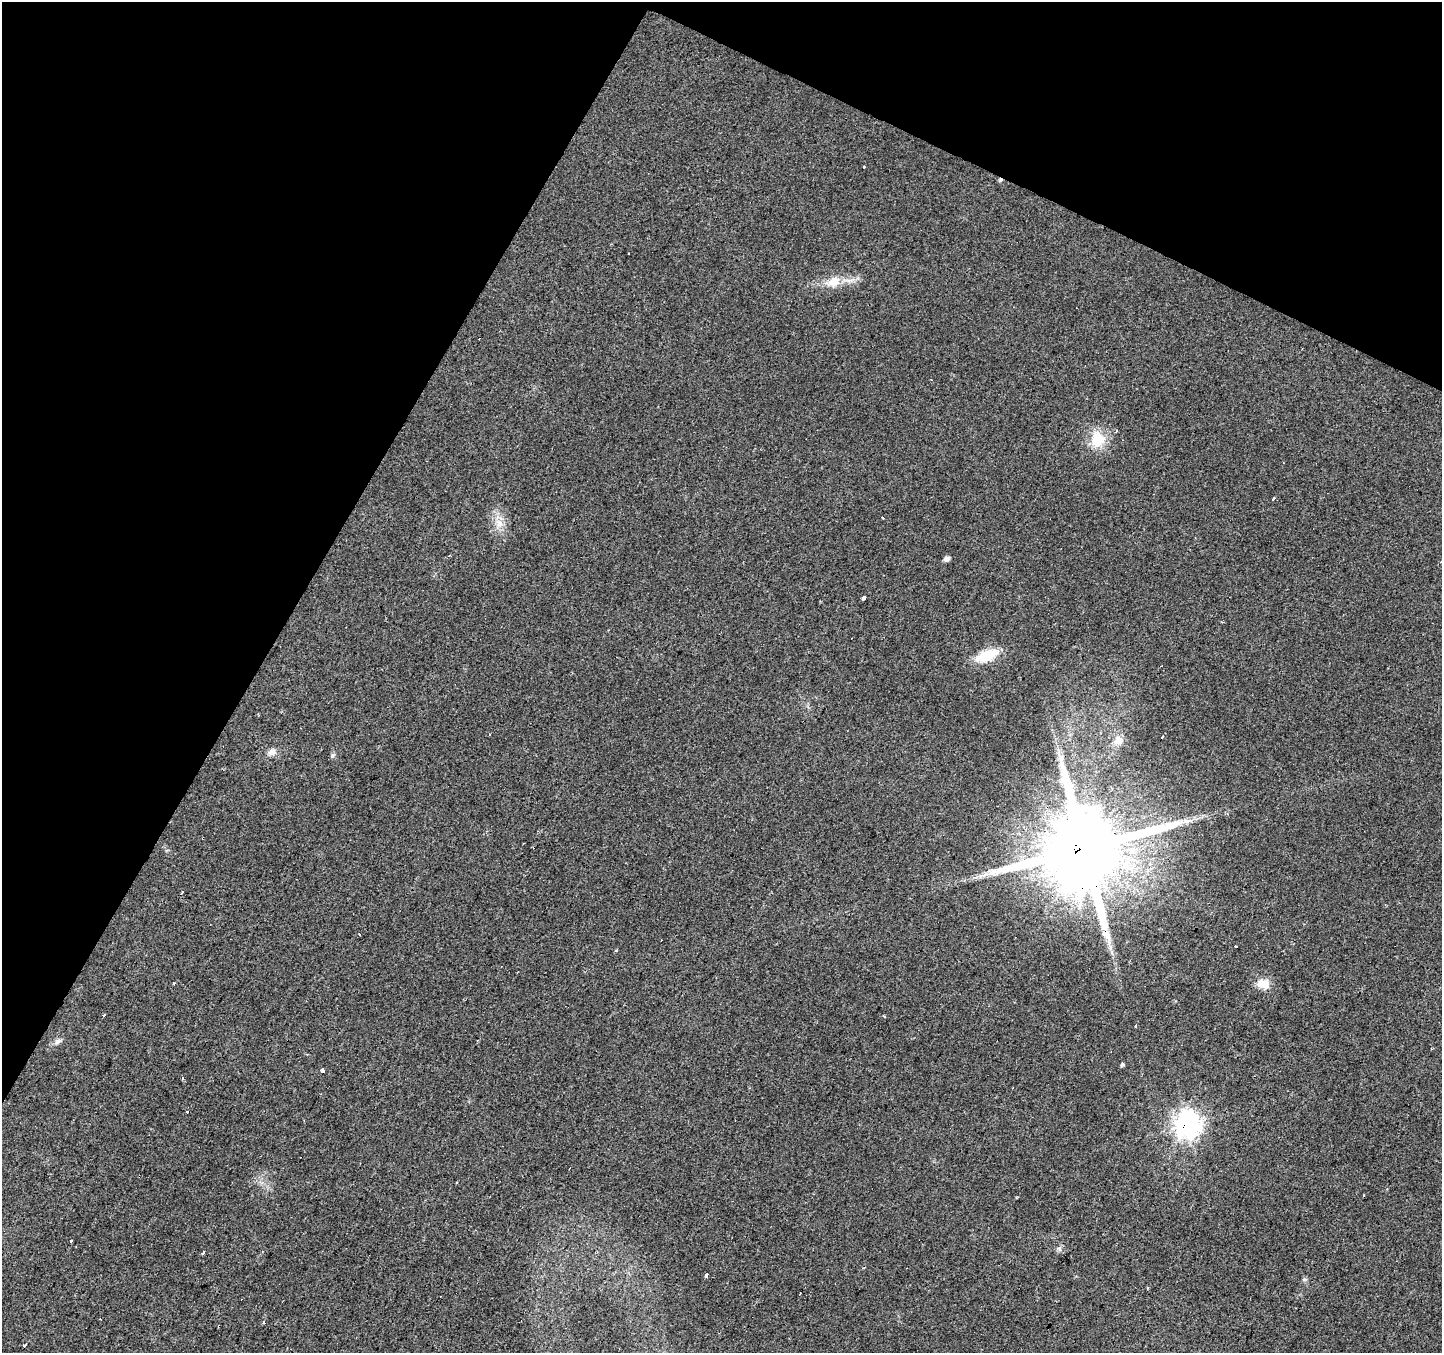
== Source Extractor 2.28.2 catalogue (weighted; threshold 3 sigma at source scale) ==
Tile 2 of 4 x 4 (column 2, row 1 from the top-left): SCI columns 1441-2880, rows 4252-5602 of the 5769 x 5864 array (HDU 1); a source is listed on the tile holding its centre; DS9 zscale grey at full resolution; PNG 1444 x 1355 px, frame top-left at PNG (2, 2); no overlay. Shown black and unused: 26% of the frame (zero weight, under 2 of 3 exposures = <1% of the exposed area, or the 3 px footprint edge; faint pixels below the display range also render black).
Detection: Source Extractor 2.28.2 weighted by HDU 2 'WHT'; one run over the whole footprint, this tile lists its part. Background 0.0299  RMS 0.0062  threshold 0.0278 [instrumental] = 3 sigma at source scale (4.5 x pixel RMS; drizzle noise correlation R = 1.50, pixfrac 1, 0.0396/0.0396 arcsec/px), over >= 5 px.
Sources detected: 49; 14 cosmic-ray / hot-pixel residue — not listed; the other 35 listed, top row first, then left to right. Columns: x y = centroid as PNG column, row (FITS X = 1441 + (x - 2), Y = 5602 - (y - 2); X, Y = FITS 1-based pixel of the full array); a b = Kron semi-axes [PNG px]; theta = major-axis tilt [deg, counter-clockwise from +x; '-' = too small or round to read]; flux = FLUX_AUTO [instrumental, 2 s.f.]
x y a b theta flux
1000 180 5 5 - 0.93
834 282 19 14 24 9.5
1097 439 20 17 87 16
1274 498 4 3 - 5.1
882 518 3 3 - 1.7
499 523 14 10 -69 6.3
947 559 6 5 - 2.8
864 598 3 3 - 7.4
987 655 23 10 22 20
1162 737 4 3 - 4.2
1118 741 15 12 29 5.9
272 752 12 8 19 3.2
332 755 8 5 41 1.2
1084 848 24 21 41 9900
182 892 3 2 - 0.63
1107 935 15 9 -71 5.9
1236 946 3 3 - 2.3
174 984 3 3 - 1.9
1263 984 17 12 -13 7
104 1015 3 3 - 6.6
1135 1025 3 3 - 2.4
58 1041 10 6 30 2.2
1122 1064 4 4 - 1.1
322 1070 3 3 - 21
183 1078 3 3 - 2.6
187 1112 3 3 - 3
1187 1124 9 9 - 460
71 1241 4 3 - 2.4
1059 1249 7 4 -89 1.3
203 1253 3 3 - 9.3
706 1275 4 3 - 2.2
800 1293 3 2 - 0.47
100 1319 3 2 - 0.72
264 1322 4 3 - 0.69
25 1345 4 3 - 3.8
Overlapping masked pixels (flux is a lower limit): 3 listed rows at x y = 1000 180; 1084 848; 1187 1124
Unlisted compact peaks at least as high as the median listed source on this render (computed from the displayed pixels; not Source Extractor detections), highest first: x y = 1304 1279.